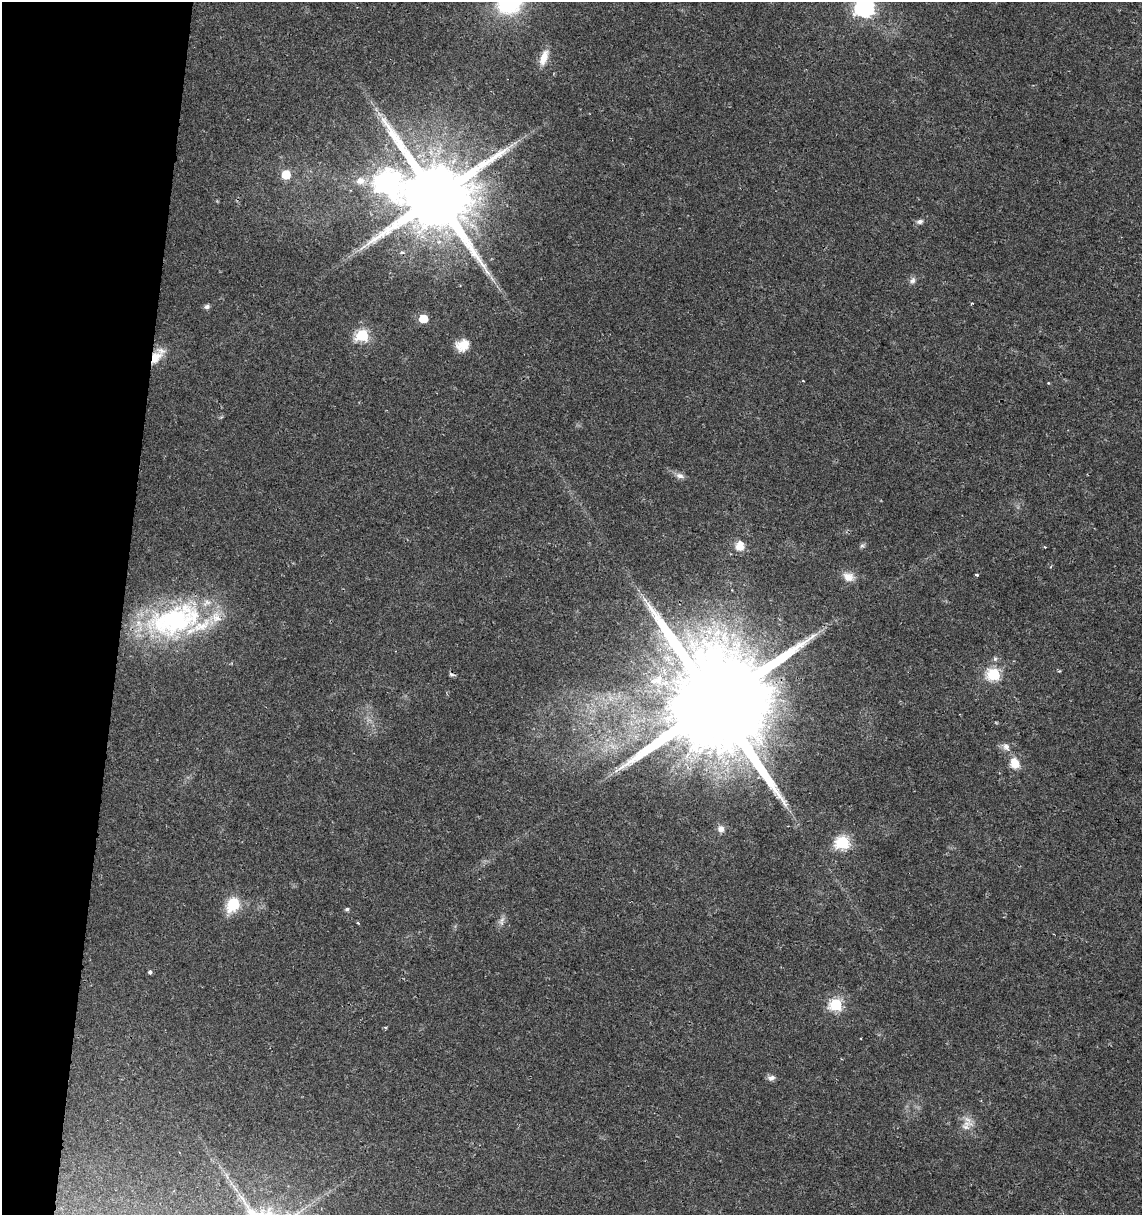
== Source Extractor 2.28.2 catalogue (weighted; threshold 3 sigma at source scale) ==
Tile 9 of 4 x 4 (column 1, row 3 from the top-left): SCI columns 286-1425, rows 1215-2427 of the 5073 x 4864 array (HDU 1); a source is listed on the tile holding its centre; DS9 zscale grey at full resolution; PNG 1144 x 1217 px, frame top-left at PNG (2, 2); no overlay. Shown black and unused: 11% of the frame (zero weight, under 2 of 3 exposures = <1% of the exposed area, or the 3 px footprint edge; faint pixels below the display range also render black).
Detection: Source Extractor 2.28.2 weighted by HDU 2 'WHT'; one run over the whole footprint, this tile lists its part. Background 0.0204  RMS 0.0027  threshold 0.0122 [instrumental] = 3 sigma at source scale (4.5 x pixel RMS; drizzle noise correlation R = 1.50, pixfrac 1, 0.0396/0.0396 arcsec/px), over >= 5 px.
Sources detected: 47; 1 too faint to see at this stretch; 3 cosmic-ray / hot-pixel residue — not listed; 3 inside a brighter listed object's ellipse — not listed separately; the other 40 listed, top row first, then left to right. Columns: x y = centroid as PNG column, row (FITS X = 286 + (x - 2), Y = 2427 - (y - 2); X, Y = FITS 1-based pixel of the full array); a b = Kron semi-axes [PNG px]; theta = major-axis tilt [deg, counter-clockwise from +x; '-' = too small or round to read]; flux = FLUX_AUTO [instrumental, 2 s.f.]
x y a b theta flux
510 2 25 21 34 28
864 8 8 7 - 110
544 57 21 9 69 3.2
286 175 6 6 - 10
360 181 14 11 4 3
387 183 11 10 - 200
436 197 21 18 -22 3800
920 221 9 6 9 0.93
912 280 9 7 46 1
972 303 3 3 - 0.61
207 307 7 6 - 0.72
423 319 6 5 - 8
362 335 6 6 - 34
463 345 17 13 28 3.9
155 357 19 12 54 5.1
803 381 3 2 - 0.27
1048 383 4 4 - 0.21
680 476 12 7 -15 1.3
740 545 13 10 68 3.4
862 546 7 4 1 0.5
1045 547 3 2 - 0.26
1051 567 4 3 - 0.25
976 575 3 3 - 3
848 577 13 11 -22 2.8
174 620 73 37 18 49
993 674 6 6 - 37
715 703 32 25 -16 9100
1006 747 11 8 -40 1.6
1015 763 11 9 -67 4.4
721 829 9 8 - 1.6
842 842 7 6 - 39
233 904 14 11 58 9.9
347 909 5 4 - 0.61
502 920 9 6 55 1
358 923 4 3 - 0.25
150 972 4 3 - 1.4
836 1005 6 6 - 34
385 1027 5 3 - 0.32
771 1078 9 7 21 1.2
966 1127 16 9 4 2.1
Overlapping masked pixels (flux is a lower limit): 3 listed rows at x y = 436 197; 155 357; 715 703
Isophote crosses this tile's border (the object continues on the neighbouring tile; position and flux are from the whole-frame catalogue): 2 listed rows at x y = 510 2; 864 8